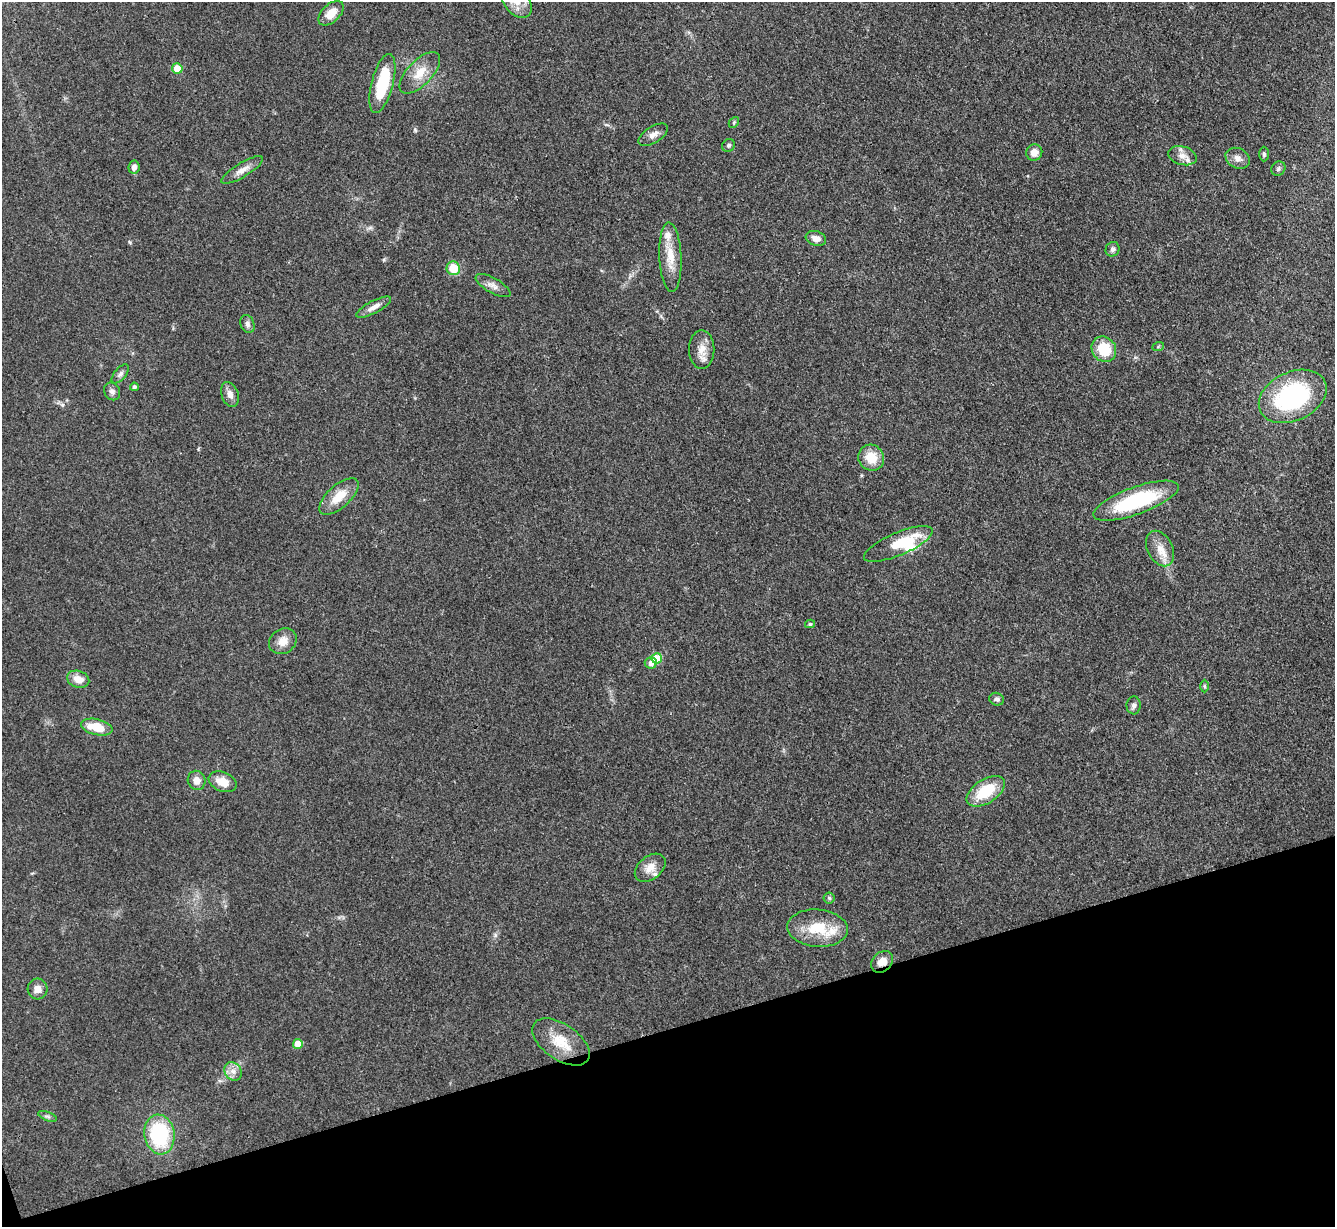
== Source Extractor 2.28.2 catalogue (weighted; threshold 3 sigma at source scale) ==
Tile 14 of 4 x 4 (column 2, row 4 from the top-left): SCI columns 1335-2667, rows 147-1371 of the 5333 x 5319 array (HDU 1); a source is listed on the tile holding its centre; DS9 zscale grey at full resolution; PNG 1337 x 1229 px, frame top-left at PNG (2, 2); each listed source drawn as its Kron ellipse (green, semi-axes under 4 px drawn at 4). Shown black and unused: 16% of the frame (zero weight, under 3 of 4 exposures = <1% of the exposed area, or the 3 px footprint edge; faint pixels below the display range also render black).
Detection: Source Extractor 2.28.2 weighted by HDU 2 'WHT'; one run over the whole footprint, this tile lists its part. Background 0.085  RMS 0.0061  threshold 0.0275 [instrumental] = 3 sigma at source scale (4.5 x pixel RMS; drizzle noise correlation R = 1.50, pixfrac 1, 0.05/0.05 arcsec/px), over >= 5 px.
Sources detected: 62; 1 inside a brighter object's white glare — neither listed nor drawn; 4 inside a brighter listed object's ellipse — not listed separately; the other 57 listed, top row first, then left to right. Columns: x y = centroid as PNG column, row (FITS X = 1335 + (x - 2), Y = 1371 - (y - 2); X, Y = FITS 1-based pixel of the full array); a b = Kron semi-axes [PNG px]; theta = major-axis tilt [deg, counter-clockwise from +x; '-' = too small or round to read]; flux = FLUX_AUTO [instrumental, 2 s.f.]
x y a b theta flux
517 2 18 12 -50 8.8
331 13 15 9 43 8.5
177 68 5 5 - 9.4
420 73 26 12 46 11
382 83 30 11 76 32
734 122 6 4 48 0.83
653 135 16 8 32 4
729 145 7 6 - 1.3
1034 152 8 8 - 5
1264 154 7 4 -90 1.2
1182 156 14 9 -17 4.9
1238 158 13 10 -27 4
134 167 6 5 - 3.2
1278 169 8 6 48 1.4
242 170 24 7 31 5.3
816 238 10 7 -18 4.7
1112 249 7 6 - 2
670 257 35 11 -87 13
453 268 7 6 - 16
493 286 19 7 -29 4.1
374 307 19 6 28 4.4
247 324 9 7 -69 2.2
1158 347 6 4 20 0.81
702 349 19 12 90 7.7
1104 349 13 12 - 18
120 374 11 6 49 2.1
134 387 4 3 - 1.5
112 391 9 7 -59 2.4
230 394 13 8 -71 4
1293 396 36 24 25 86
871 458 13 12 - 12
339 496 24 11 42 12
1136 501 45 13 20 53
898 544 37 11 23 17
1160 549 19 12 -63 8.3
810 624 5 4 - 1.1
283 641 14 12 34 6.7
657 658 5 5 - 17
651 663 6 6 - 3.3
78 679 11 8 -17 6.7
1205 686 6 4 -88 0.83
997 699 7 6 - 1.9
1134 705 9 7 88 2
97 727 16 8 -13 15
196 780 10 8 -69 4.9
223 782 14 9 -23 8.3
986 791 21 11 33 21
650 868 17 11 39 6.9
829 898 5 5 - 1
818 928 30 18 -4 22
882 962 12 9 43 6.4
37 989 10 10 - 4.7
561 1042 32 18 -34 17
298 1044 5 5 - 10
233 1071 10 8 -55 4
48 1116 10 3 -21 1.2
159 1134 20 15 -82 50
Overlapping masked pixels (flux is a lower limit): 1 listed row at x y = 882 962
Isophote crosses this tile's border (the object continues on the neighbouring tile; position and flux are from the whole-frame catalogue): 1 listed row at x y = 517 2